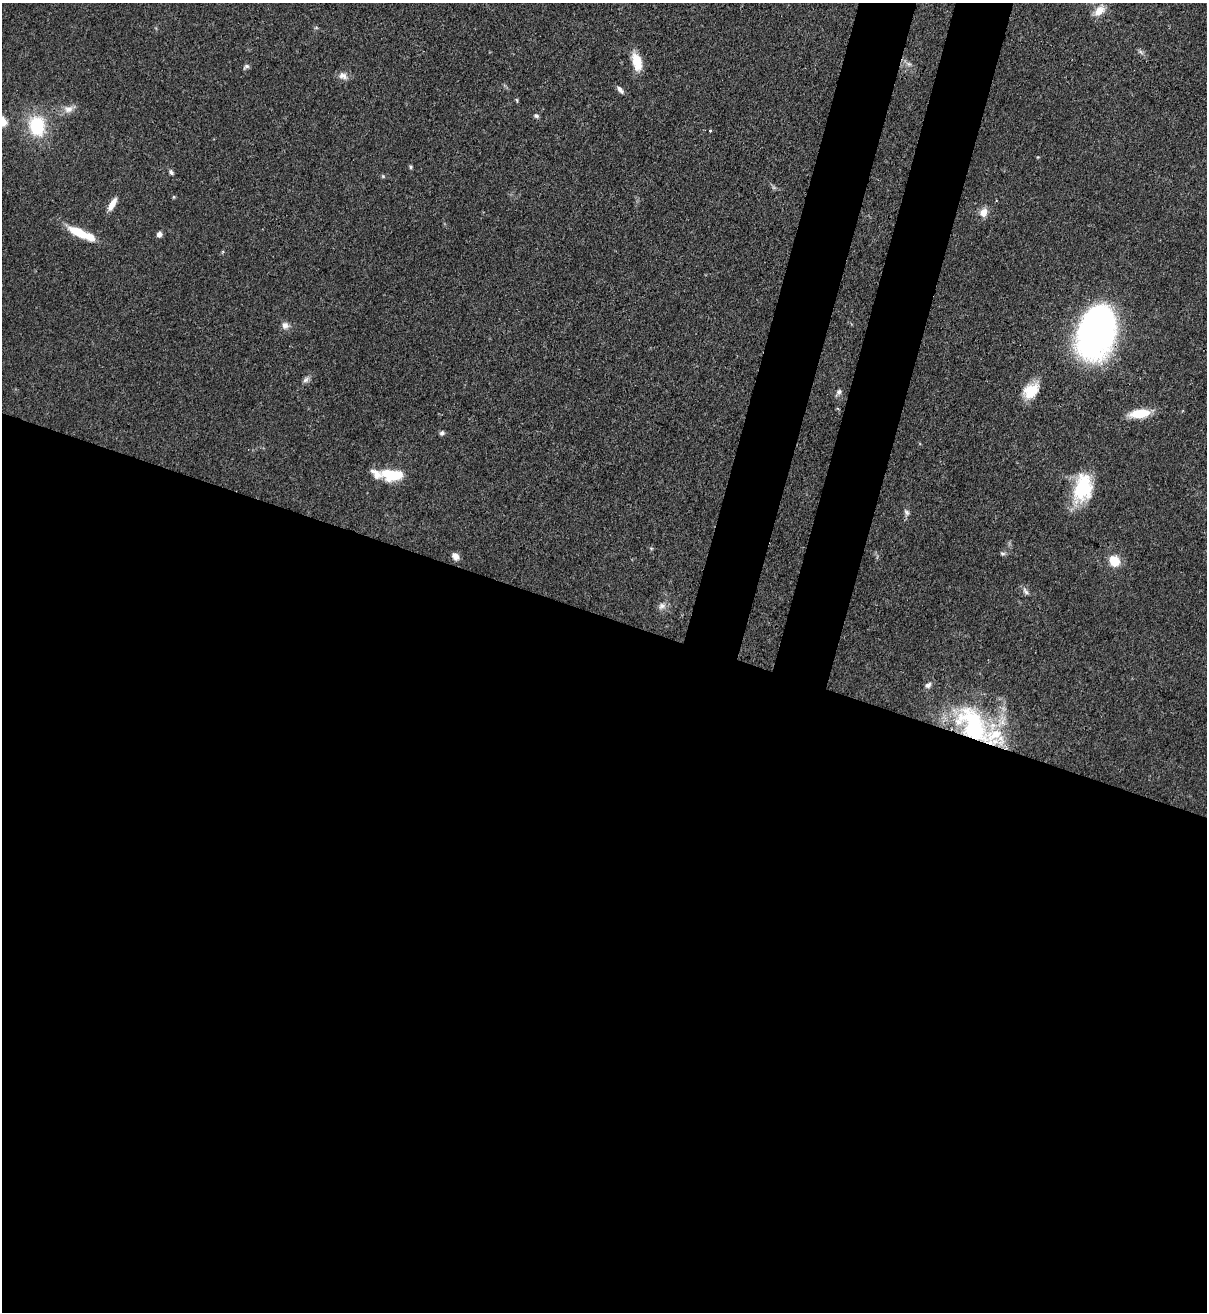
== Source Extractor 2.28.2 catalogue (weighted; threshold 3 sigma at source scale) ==
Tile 14 of 4 x 4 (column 2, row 4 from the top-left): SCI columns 1431-2635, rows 32-1341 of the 5389 x 5307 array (HDU 1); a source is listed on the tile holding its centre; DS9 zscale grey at full resolution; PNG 1209 x 1314 px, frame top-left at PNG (2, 3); no overlay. Shown black and unused: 58% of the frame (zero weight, under 3 of 4 exposures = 7% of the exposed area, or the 3 px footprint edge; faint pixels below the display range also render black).
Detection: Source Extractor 2.28.2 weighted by HDU 2 'WHT'; one run over the whole footprint, this tile lists its part. Background 0.0823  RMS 0.0039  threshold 0.0174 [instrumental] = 3 sigma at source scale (4.5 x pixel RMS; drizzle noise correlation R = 1.50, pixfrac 1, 0.05/0.05 arcsec/px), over >= 5 px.
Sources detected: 43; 1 inside a brighter object's white glare — not listed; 3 inside a brighter listed object's ellipse — not listed separately; the other 39 listed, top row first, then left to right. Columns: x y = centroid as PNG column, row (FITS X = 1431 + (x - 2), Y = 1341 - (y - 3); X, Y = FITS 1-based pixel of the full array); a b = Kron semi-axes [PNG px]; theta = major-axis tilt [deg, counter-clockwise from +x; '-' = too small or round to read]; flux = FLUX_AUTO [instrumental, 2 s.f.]
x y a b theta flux
1099 11 17 11 42 4.6
316 28 6 3 18 0.46
1140 52 9 5 -34 0.99
637 62 22 10 -74 7.3
909 64 6 6 - 1
246 66 9 5 26 0.95
343 76 12 9 -24 2.5
620 89 11 5 -49 1.5
517 100 6 3 -71 0.48
68 109 13 10 4 3
536 116 7 5 -17 0.88
2 122 5 5 - 19
37 126 23 17 -78 20
710 131 3 3 - 0.79
410 167 5 4 - 0.6
171 172 7 5 -62 0.91
383 176 5 5 - 0.49
174 197 5 3 - 0.42
112 204 16 6 60 3.8
984 212 12 9 66 3.4
78 232 22 9 -27 11
159 234 6 5 - 1.7
285 325 10 9 - 2
1096 332 46 30 75 160
306 380 10 7 45 1.3
1031 390 22 15 47 9.2
839 392 8 6 47 1.2
1140 413 21 8 7 11
442 433 6 5 - 1
376 474 26 8 -30 4.7
397 474 19 11 30 7.7
1083 488 33 20 77 23
907 512 9 5 -53 1.1
1002 553 8 5 -6 0.77
455 556 9 7 -53 2.6
1114 561 8 7 - 12
1026 591 13 6 -56 1.4
662 606 11 8 40 2
973 725 61 35 -45 58
Overlapping masked pixels (flux is a lower limit): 2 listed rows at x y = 1096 332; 973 725
Isophote crosses this tile's border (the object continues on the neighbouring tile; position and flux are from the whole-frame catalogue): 1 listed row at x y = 2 122